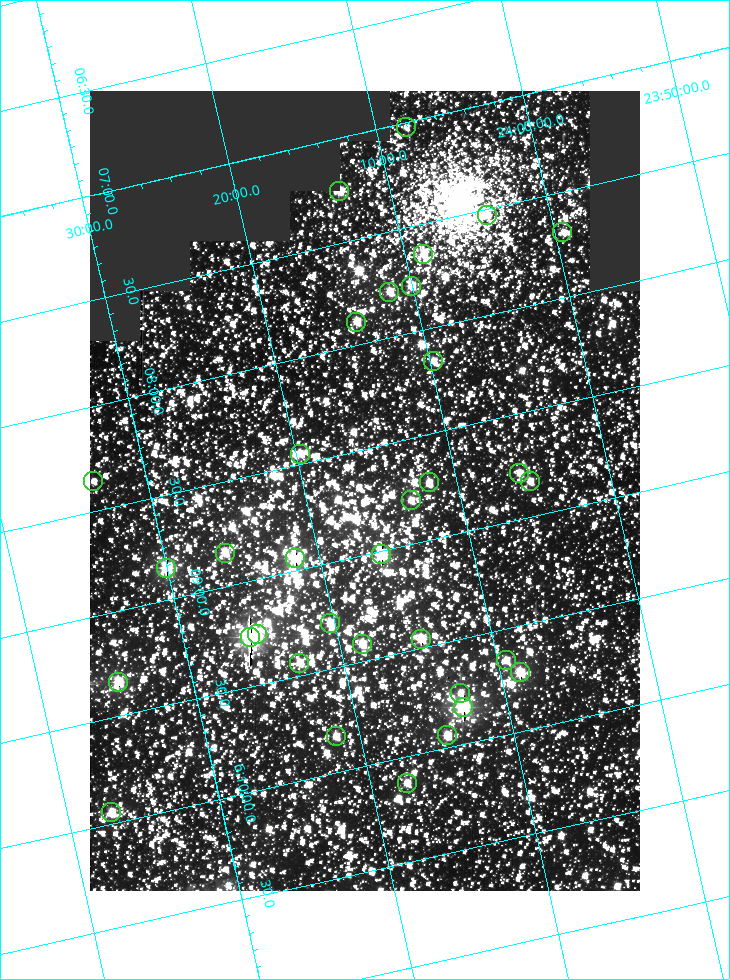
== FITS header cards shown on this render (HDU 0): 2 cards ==
NAXIS1  =                  550
NAXIS2  =                  800

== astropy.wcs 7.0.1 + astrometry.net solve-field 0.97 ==
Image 550 x 800 px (HDU 0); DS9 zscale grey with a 90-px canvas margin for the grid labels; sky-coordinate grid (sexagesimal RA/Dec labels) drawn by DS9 from the SOLVED WCS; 34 Tycho-2 reference stars matched to detected sources circled (green)
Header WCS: RA---TAN/DEC--TAN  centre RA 06:08:42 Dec +24:16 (92.17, +24.27 deg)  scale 3.98 arcsec/px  FOV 36.4' x 53.0'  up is -103 deg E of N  parity normal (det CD < 0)
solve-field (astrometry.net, Tycho-2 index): VERIFIED the header's WCS against the Tycho-2 star catalogue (verified at 3 index scales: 19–32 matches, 0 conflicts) and refined it, rather than solving blind
Solved WCS: RA---TAN-SIP/DEC--TAN-SIP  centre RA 06:08:42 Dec +24:16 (92.17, +24.27 deg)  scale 3.98 arcsec/px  FOV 36.4' x 53.0'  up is -103 deg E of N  parity normal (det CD < 0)
The solver's refit moves the header's centre by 0.11 arcsec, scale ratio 1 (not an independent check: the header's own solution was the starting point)
Tycho-2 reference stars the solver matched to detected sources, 34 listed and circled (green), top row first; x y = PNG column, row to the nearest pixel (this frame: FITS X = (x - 90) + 1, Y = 800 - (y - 91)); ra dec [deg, ICRS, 3 dp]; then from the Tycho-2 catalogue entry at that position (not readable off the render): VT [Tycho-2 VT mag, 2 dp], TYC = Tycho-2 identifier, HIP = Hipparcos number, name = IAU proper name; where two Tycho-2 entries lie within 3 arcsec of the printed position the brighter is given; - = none
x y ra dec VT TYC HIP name
406 127 91.756 +24.135 11.55 1864-383-1 - -
339 191 91.813 +24.222 9.50 1864-951-1 - -
487 215 91.882 +24.069 10.67 1864-1197-1 - -
562 232 91.922 +23.991 11.04 1864-773-1 - -
423 254 91.910 +24.147 9.81 1864-677-1 - -
411 286 91.945 +24.168 9.83 1864-545-1 - -
389 292 91.946 +24.193 9.49 1864-879-1 - -
356 322 91.972 +24.235 9.87 1864-607-1 - -
433 361 92.040 +24.163 9.97 1864-387-1 - -
300 454 92.113 +24.329 10.09 1877-692-1 - -
519 473 92.195 +24.097 9.91 1877-1306-1 - -
93 481 92.090 +24.558 11.22 1868-1493-1 - -
530 481 92.208 +24.088 10.02 1877-898-1 - -
429 482 92.182 +24.197 9.90 1877-42-1 - -
411 500 92.198 +24.221 10.14 1877-234-1 - -
225 553 92.210 +24.434 9.33 1881-345-1 - -
381 554 92.254 +24.266 8.73 1877-224-1 - -
295 558 92.236 +24.360 8.19 1877-300-1 29148 -
166 568 92.212 +24.501 8.67 1881-93-1 - -
330 623 92.321 +24.338 9.42 1877-884-1 - -
257 634 92.315 +24.419 9.14 1881-15-1 - -
250 637 92.316 +24.428 7.55 1881-1595-1 - -
421 639 92.364 +24.244 8.80 1877-1589-1 - -
362 644 92.355 +24.308 9.21 1877-702-1 - -
506 660 92.412 +24.157 10.23 1877-766-1 - -
299 663 92.360 +24.380 9.69 1881-496-1 - -
520 672 92.431 +24.145 8.75 1877-16-1 - -
118 682 92.334 +24.580 8.60 1881-81-1 - -
460 693 92.439 +24.215 10.07 1877-154-1 - -
463 707 92.456 +24.215 7.57 1877-1484-1 - -
447 735 92.485 +24.239 9.49 1877-1276-1 - -
336 736 92.457 +24.359 9.75 1877-1432-1 - -
407 783 92.531 +24.294 10.40 1877-334-1 - -
111 812 92.487 +24.619 9.38 1881-1542-1 - -